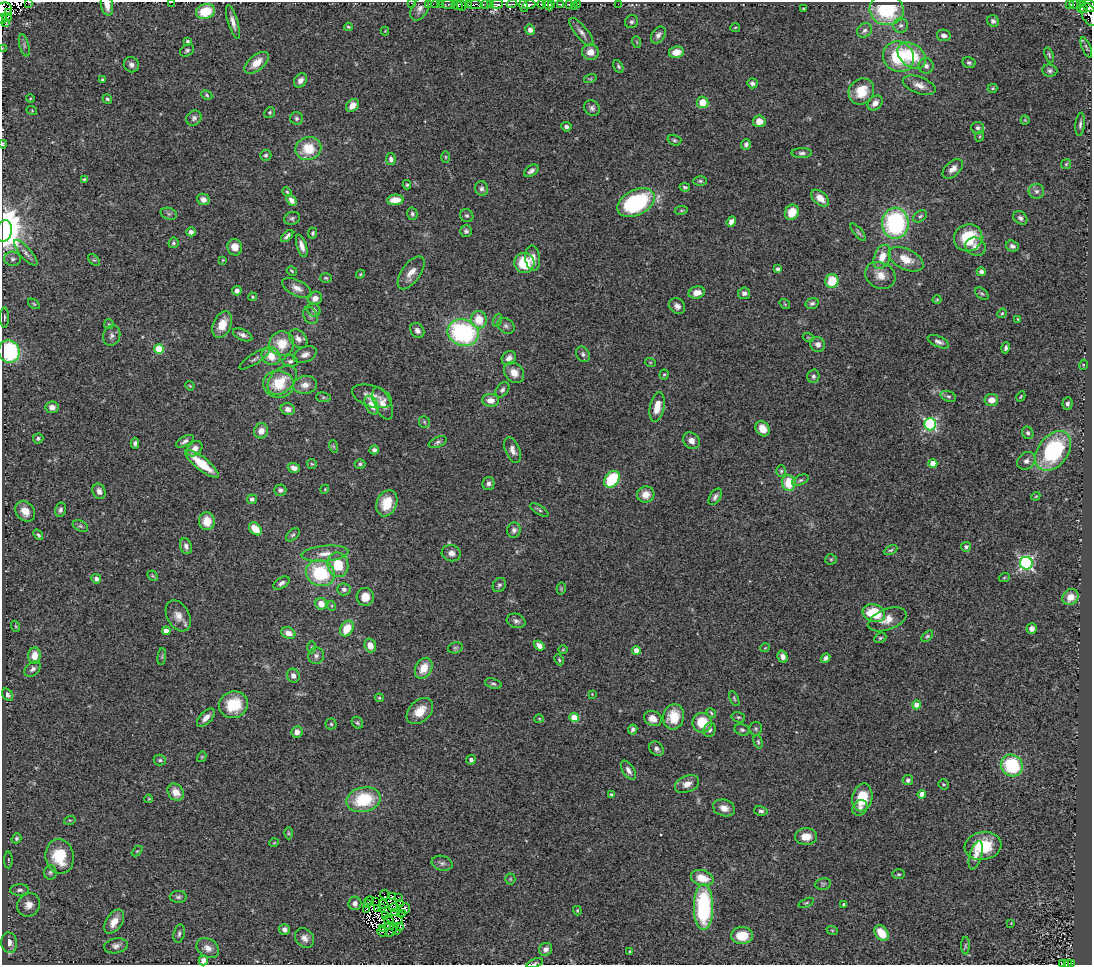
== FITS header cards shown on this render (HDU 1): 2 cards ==
NAXIS1  =                 1090
NAXIS2  =                  963

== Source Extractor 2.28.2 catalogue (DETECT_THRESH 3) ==
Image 1090 x 963 px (HDU 1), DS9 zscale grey, 1 PNG px = 1 image px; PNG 1094 x 967 px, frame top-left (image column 1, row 963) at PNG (2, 2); each listed source drawn as its Kron ellipse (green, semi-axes under 4 px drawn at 4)
Background 0.5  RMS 0.072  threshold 0.217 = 3 sigma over >= 5 px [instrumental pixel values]
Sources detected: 430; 14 with non-positive FLUX_AUTO (blend fragments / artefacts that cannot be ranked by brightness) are neither listed nor drawn; the other 416 listed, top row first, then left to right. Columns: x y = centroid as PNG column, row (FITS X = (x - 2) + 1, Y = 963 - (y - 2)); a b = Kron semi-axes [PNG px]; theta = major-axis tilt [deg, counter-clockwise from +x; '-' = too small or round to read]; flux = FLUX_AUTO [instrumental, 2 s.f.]
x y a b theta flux
29 2 4 2 - 51
172 2 3 2 - 86
411 3 3 2 - 13
429 4 2 2 - 21
436 4 4 2 - 17
440 4 3 2 - 9.1
449 4 7 3 -2 45
486 4 5 3 - 81
490 4 3 2 - 71
497 4 6 4 13 270
512 4 5 2 - 47
542 4 4 3 - 230
552 4 3 2 - 180
561 4 4 3 - 170
569 4 3 3 - 150
578 4 2 2 - 6.7
618 4 2 2 - 10
1075 4 6 3 -1 8.7
1080 4 3 3 - 17
107 5 11 6 -78 38
457 5 6 4 -21 730
462 5 5 3 - 400
468 5 3 2 - 51
475 5 8 3 -2 130
529 5 6 4 13 720
548 5 6 4 -44 550
1070 5 4 2 - 38
524 6 6 3 -74 260
574 6 2 2 - 5.2
1089 6 7 5 -42 560
4 9 7 7 - 220
420 9 13 8 60 21
804 9 3 2 - 5
887 9 17 15 -14 320
1082 9 5 3 - 87
205 11 9 7 18 160
9 12 3 2 - 53
1089 14 12 7 -63 190
7 17 5 2 - 130
2 19 4 3 - 110
993 21 6 5 - 14
6 22 4 2 - 30
233 22 18 5 -74 29
632 22 7 6 - 11
901 25 7 7 - 18
348 27 4 3 - 6.8
735 27 5 3 - 4.4
530 30 5 4 - 23
864 30 8 6 42 17
385 31 4 4 - 3.8
581 32 17 6 -50 26
658 35 9 6 54 18
944 35 7 5 -11 21
187 41 4 4 - 10
637 42 6 3 -71 5.1
24 45 11 4 -75 13
1086 47 11 3 -67 8.1
2 48 3 2 - 12
187 50 8 5 32 10
590 52 8 8 - 51
676 52 7 6 - 59
912 55 16 11 -38 190
1049 55 8 4 -71 8
898 57 16 14 -41 260
969 62 6 5 - 12
256 63 14 7 40 67
131 65 8 7 - 20
618 66 7 4 -62 8.1
926 66 7 7 - 18
1050 71 7 6 - 14
102 79 3 3 - 4.6
590 79 6 4 17 6.5
300 80 7 6 - 26
752 83 5 5 - 16
919 85 17 8 -19 40
993 88 5 4 - 6.2
861 91 14 12 52 110
207 95 6 4 -27 8.5
30 99 4 3 - 4.1
107 99 5 4 - 7.4
702 102 6 6 - 72
875 103 8 6 45 30
352 105 7 5 48 42
592 108 8 7 - 17
32 111 5 3 - 4.5
270 112 6 5 - 7.6
194 118 8 7 - 16
297 118 6 6 - 11
1025 120 4 4 - 4.5
759 121 6 6 - 48
1080 124 12 4 85 15
566 127 5 4 - 12
978 128 6 6 - 14
980 136 5 3 - 5
674 140 7 5 -15 9.8
3 144 4 3 - 7.7
746 144 5 5 - 17
308 149 13 11 13 140
802 153 10 5 0 15
266 155 6 5 - 11
446 157 5 3 - 5
391 159 6 5 - 17
1066 164 5 4 - 6.3
953 169 12 7 42 30
531 171 8 5 33 16
84 179 4 3 - 5.9
700 181 7 4 -2 8.7
407 185 4 3 - 6.6
685 187 5 4 - 8.6
482 188 7 6 - 16
1036 191 8 7 - 16
287 192 4 4 - 5.5
820 198 10 6 -40 49
203 199 6 5 - 29
291 200 6 4 -51 31
395 200 8 5 4 76
636 203 20 12 27 540
681 210 7 3 9 5.7
792 212 8 6 60 87
169 214 8 5 -18 11
412 214 6 5 - 9.7
467 216 7 6 - 11
920 216 8 5 34 9.7
292 218 8 6 14 12
1020 218 8 6 -43 18
731 221 5 4 - 34
895 223 15 13 89 690
4 231 11 7 78 8200
466 231 6 5 - 11
191 232 4 4 - 22
858 232 11 4 -50 10
313 233 5 4 - 8.9
287 236 7 4 45 16
968 238 14 13 - 180
173 243 5 5 - 8.2
302 246 11 5 -72 34
1012 246 6 5 - 15
235 247 8 7 - 42
976 247 10 9 - 28
26 253 16 5 -49 25
882 257 12 7 69 69
533 258 13 7 -83 39
13 259 8 7 - 17
906 259 19 10 -25 73
94 260 7 4 -42 7.1
223 260 4 3 - 4.7
524 263 10 10 - 160
778 269 4 3 - 13
292 271 5 4 - 6.4
981 272 4 4 - 16
411 273 19 9 55 50
360 274 4 4 - 5.5
880 275 16 13 -27 56
326 278 6 5 - 7.5
832 281 7 6 - 140
297 288 16 7 -27 37
237 291 5 4 - 19
697 293 8 6 14 42
744 293 6 6 - 19
982 294 8 5 -39 8.7
252 297 4 3 - 5.8
315 298 7 6 - 33
937 299 4 3 - 5.1
812 303 6 5 - 12
34 304 6 3 -35 5.6
785 304 6 4 -35 5.1
677 306 9 7 -46 21
314 310 7 6 - 16
1002 313 5 4 - 6.5
311 316 9 6 -59 14
4 317 10 3 90 9
1018 319 3 2 - 3.5
479 320 9 8 - 98
498 320 7 4 71 7.8
109 324 5 5 - 5.4
222 324 14 9 68 71
506 326 9 7 -31 15
417 330 8 6 -51 19
463 333 16 13 -20 690
243 335 10 5 -25 18
112 336 10 8 68 20
808 337 5 3 - 4.6
298 339 11 7 -48 32
938 342 11 5 -25 20
282 344 12 12 - 110
818 344 8 7 - 27
1006 348 5 4 - 12
159 349 5 5 - 220
9 351 11 10 - 480
583 354 8 6 -61 14
305 355 12 7 22 27
271 356 10 8 -37 81
509 358 8 6 44 26
255 359 18 5 32 17
290 361 7 6 - 14
650 362 5 3 - 4.7
1083 365 5 3 - 4.7
514 373 11 9 -48 48
664 374 5 4 - 6.3
813 376 7 6 - 15
282 380 17 11 44 71
278 384 15 13 -6 140
305 385 12 9 9 42
190 386 5 3 - 5
502 390 8 5 52 15
372 396 21 10 -18 57
948 396 8 5 -20 11
1021 396 5 3 - 4.9
323 397 7 5 -6 7.5
490 400 8 6 -6 50
991 400 7 6 - 54
383 403 17 8 -66 51
1067 404 6 5 - 15
372 405 10 6 -63 57
52 407 6 6 - 28
657 407 15 7 78 69
288 409 7 5 -14 28
424 422 6 5 - 7.6
930 424 6 6 - 700
763 429 8 6 -54 55
261 431 7 7 - 43
1028 433 6 5 - 11
38 438 5 5 - 9.8
185 441 10 5 29 16
691 441 9 7 -42 33
438 442 9 5 24 12
135 443 5 4 - 13
333 446 6 4 -71 6.7
195 449 9 6 47 30
374 450 4 4 - 15
512 450 13 7 -68 30
1053 451 22 15 52 550
1026 461 10 8 43 22
933 463 4 4 - 83
202 464 20 6 -39 150
312 464 5 4 - 5.5
360 464 5 4 - 8.8
294 468 6 4 -19 27
781 471 6 5 - 8.4
612 479 9 6 52 240
800 480 9 4 24 11
488 483 6 6 - 15
789 483 8 7 - 130
325 489 4 3 - 4
280 490 6 5 - 16
99 491 8 6 -67 28
646 494 9 8 - 53
1036 496 4 3 - 4.3
715 497 9 5 58 17
252 499 5 4 - 15
387 503 13 10 68 120
60 510 7 5 77 14
539 510 10 4 -33 9.8
25 511 11 9 -47 52
207 521 9 8 - 77
80 526 8 5 -26 9.6
255 529 7 5 -45 76
514 530 7 7 - 17
38 535 6 3 -51 9
293 535 8 5 43 10
186 546 8 6 -73 22
966 547 5 5 - 12
891 550 7 4 26 7.9
451 553 9 8 - 32
325 554 23 8 5 58
831 559 5 5 - 7
1026 563 6 6 - 970
338 565 12 10 -77 130
320 573 15 13 -22 310
153 576 6 4 -43 6.8
1004 578 5 3 - 4.9
96 579 5 4 - 21
281 583 9 5 33 16
499 585 7 6 - 11
344 589 7 6 - 15
561 589 6 4 79 5.9
365 597 9 8 - 56
1070 597 8 7 - 57
321 604 6 5 - 62
332 606 5 3 - 4.6
874 613 11 8 -19 180
178 616 17 11 -61 48
887 619 20 10 20 62
516 621 9 7 -17 17
15 626 5 3 - 5.3
347 629 8 6 57 97
1032 629 5 5 - 25
166 631 4 4 - 50
288 633 7 5 -24 37
927 636 7 4 43 7.9
880 638 6 5 - 7.6
370 645 7 5 -71 38
539 645 6 4 -39 30
312 647 6 4 -89 7.1
455 648 7 5 13 9.6
765 648 5 3 - 3.7
563 650 5 3 - 4.2
636 650 4 4 - 50
34 656 8 6 85 59
316 656 8 7 - 20
162 657 8 3 85 7.2
783 657 6 5 - 23
826 658 5 4 - 15
559 660 6 3 -64 6.4
424 668 11 8 62 80
33 669 9 6 43 18
293 676 7 6 - 27
493 684 8 5 -18 11
592 694 3 3 - 3.3
7 695 6 5 - 15
379 698 4 3 - 6.8
734 698 8 4 -64 7.1
233 705 14 13 - 170
917 705 4 4 - 76
420 711 15 10 43 81
711 713 5 4 - 6
574 717 4 4 - 150
674 717 12 10 79 120
738 717 7 5 -14 8.2
206 718 11 6 46 33
653 718 9 7 -27 44
539 719 4 4 - 4.6
357 723 6 5 - 8.8
702 723 10 9 - 120
331 724 5 5 - 8.4
633 729 5 4 - 13
756 729 7 6 - 8.9
710 730 7 6 - 13
742 730 8 5 -18 11
297 732 6 5 - 30
758 742 7 4 -74 7.2
656 749 8 6 -43 17
202 757 5 4 - 5.1
160 760 6 5 - 10
471 760 5 4 - 12
1012 765 11 10 - 310
628 770 11 5 -58 23
908 780 5 5 - 13
687 784 13 8 22 37
943 784 5 5 - 7.6
176 792 9 7 -54 55
922 794 4 4 - 52
611 795 4 3 - 9.2
862 797 14 10 78 140
149 799 4 3 - 4.7
364 800 17 12 12 250
724 808 11 8 -16 39
860 808 8 7 - 21
761 811 7 4 -13 12
70 820 6 4 17 5.8
289 833 6 4 90 5.8
806 836 11 8 1 55
16 838 5 4 - 9.4
274 843 5 3 - 3.8
983 846 18 14 9 180
137 851 6 4 43 5.6
976 855 15 6 74 30
60 856 17 14 -82 180
8 860 8 3 90 6
442 863 10 7 -18 18
50 872 7 6 - 11
899 874 6 5 - 7.7
702 878 11 7 -17 84
510 879 5 5 - 7.5
823 884 8 5 9 9.4
20 890 9 5 3 15
384 895 5 2 - 3.1
393 896 3 3 - 13
178 897 8 6 -1 13
398 898 4 2 - 0.69
369 901 4 2 - 4.8
375 901 2 2 - 1.3
355 903 6 6 - 21
806 903 8 3 21 6.7
367 904 2 2 - 8
384 904 5 3 - 3
399 904 3 2 - 8.7
844 904 3 3 - 11
29 905 12 10 49 42
394 907 5 3 - 3.6
703 907 23 9 -90 580
381 908 3 2 - 6.5
405 908 5 5 - 10
377 909 3 2 - 3.1
366 910 3 2 - 1
577 911 5 3 - 5
395 913 3 2 - 5.6
403 914 2 2 - 1.6
386 915 3 2 - 1.1
395 919 8 3 -8 6
389 920 5 3 - 6.7
114 922 13 8 56 60
1011 923 3 3 - 3.5
389 926 4 2 - 1.8
400 927 4 2 - 5
383 928 3 2 - 2.2
284 929 5 5 - 18
397 930 3 2 - 10
832 930 6 3 -19 5.6
392 931 7 3 52 9.6
382 932 4 2 - 2.1
881 933 8 6 -52 100
179 934 9 5 78 12
742 936 11 8 0 120
305 938 11 8 -47 30
9 943 10 8 -81 31
116 946 12 7 9 23
965 946 9 4 89 7.2
208 948 12 9 -33 38
546 949 7 6 - 24
630 951 3 2 - 5.7
203 960 5 5 - 26
535 963 9 4 22 9
1067 963 3 2 - 39
1072 963 3 2 - 71
1063 964 4 2 - 10
At the frame edge (FLAGS 8, measured only in part): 15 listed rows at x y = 29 2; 172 2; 411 3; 107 5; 1089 6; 4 9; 1089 14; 2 19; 2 48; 3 144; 4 231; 535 963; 1067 963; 1072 963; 1063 964
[14 non-positive-flux detections neither listed nor drawn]